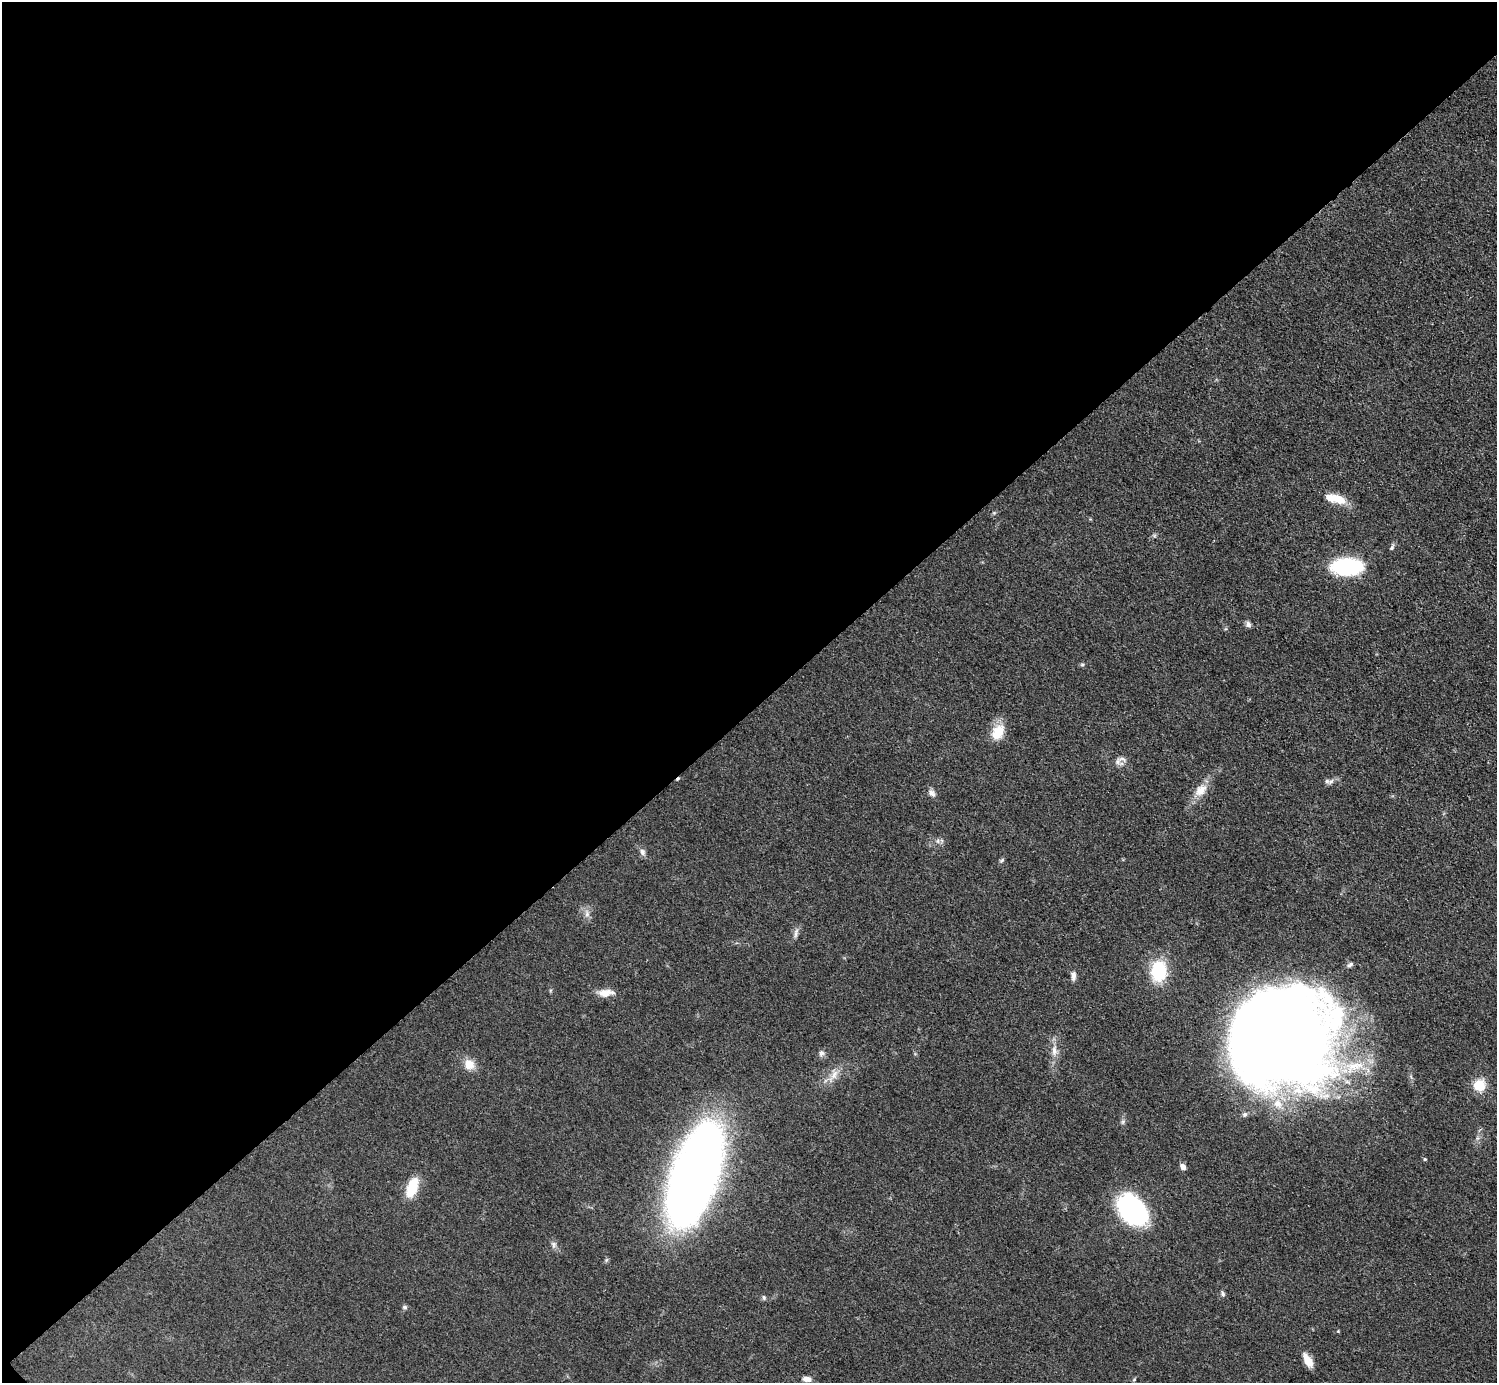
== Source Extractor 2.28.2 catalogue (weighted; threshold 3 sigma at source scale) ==
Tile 5 of 4 x 4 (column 1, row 2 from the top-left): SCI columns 8-1502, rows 3068-4448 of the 5990 x 5989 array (HDU 1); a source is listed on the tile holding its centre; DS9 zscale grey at full resolution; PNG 1499 x 1385 px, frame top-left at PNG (2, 2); no overlay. Shown black and unused: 51% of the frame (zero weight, under 3 of 5 exposures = <1% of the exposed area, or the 3 px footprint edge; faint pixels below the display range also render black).
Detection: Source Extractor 2.28.2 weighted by HDU 2 'WHT'; one run over the whole footprint, this tile lists its part. Background 0.0499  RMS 0.0053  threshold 0.0237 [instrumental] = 3 sigma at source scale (4.5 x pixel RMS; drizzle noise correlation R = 1.50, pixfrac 1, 0.05/0.05 arcsec/px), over >= 5 px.
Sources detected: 44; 1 inside a brighter object's white glare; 1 cosmic-ray / hot-pixel residue — not listed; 5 inside a brighter listed object's ellipse — not listed separately; the other 37 listed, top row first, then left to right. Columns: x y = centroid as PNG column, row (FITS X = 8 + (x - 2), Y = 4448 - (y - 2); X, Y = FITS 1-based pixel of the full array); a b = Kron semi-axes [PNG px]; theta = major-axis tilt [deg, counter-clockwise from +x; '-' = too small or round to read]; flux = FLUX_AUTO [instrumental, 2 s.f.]
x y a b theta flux
1336 499 23 9 -13 11
1392 547 9 5 53 1.1
1346 567 23 12 1 64
1248 624 8 6 -62 1.7
1082 664 6 5 - 0.9
998 732 20 13 58 11
1118 762 10 8 77 2.3
1331 781 10 5 41 1.7
1201 790 18 13 45 7.3
932 793 12 7 -55 2.3
938 841 7 4 89 1.1
642 852 10 7 -68 2
1002 860 8 4 45 0.94
587 914 9 7 -76 2.4
796 933 15 5 80 2
1350 965 9 5 33 1.2
1158 971 22 16 83 27
1073 976 12 6 87 2.4
606 993 20 9 5 5.7
1279 1038 85 81 17 1100
1054 1050 15 8 -89 4.3
821 1053 9 7 62 1.7
469 1064 13 12 - 6.6
833 1075 23 8 56 5.6
1479 1085 9 9 - 16
1425 1159 5 4 - 0.61
1183 1167 7 5 -51 2.5
696 1172 63 29 67 640
412 1187 21 10 70 16
1133 1210 28 19 -47 95
554 1244 9 7 89 1.8
1223 1294 7 5 -75 1.1
764 1298 7 5 -63 1
405 1307 7 5 -2 1.1
1308 1360 14 6 -59 8.3
809 1379 8 7 - 2.4
1134 1379 6 3 20 0.57